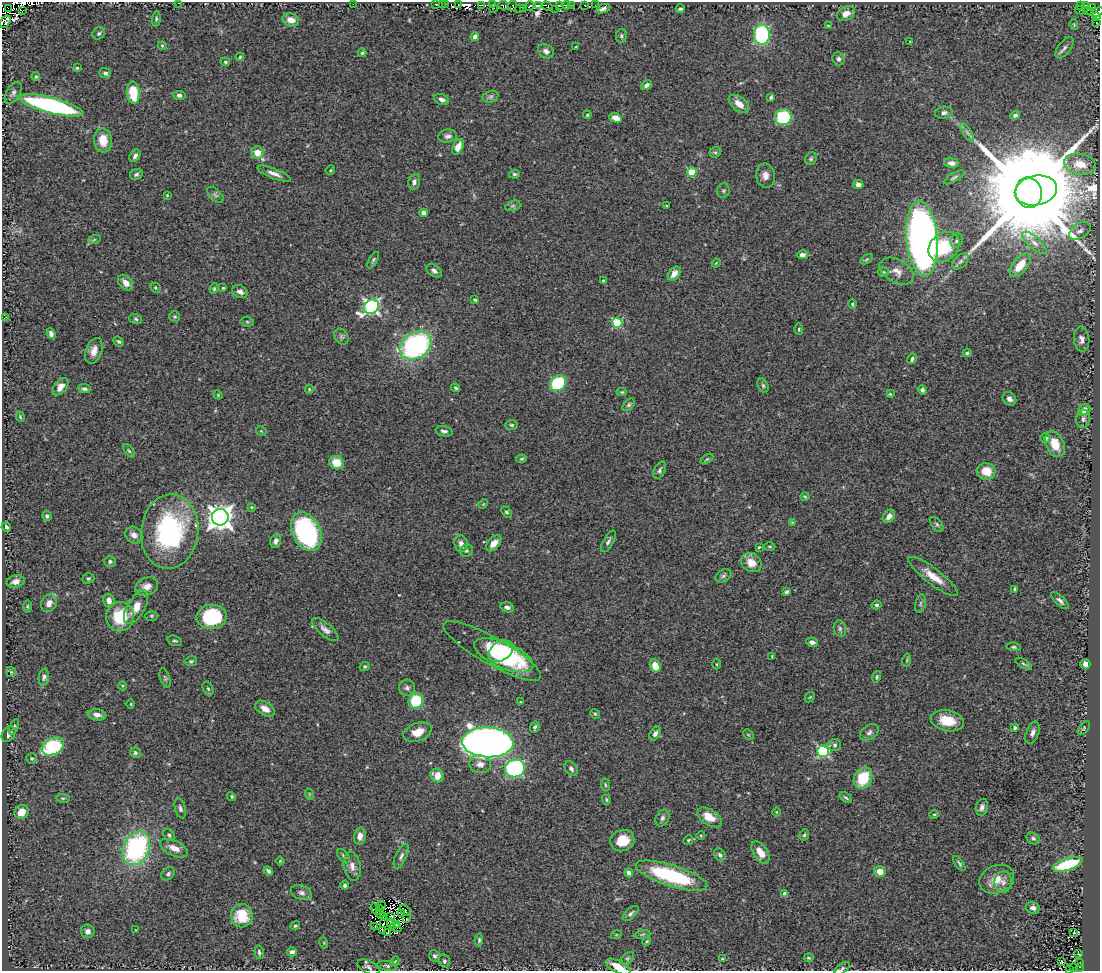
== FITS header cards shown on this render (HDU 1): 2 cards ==
NAXIS1  =                 1098
NAXIS2  =                  969

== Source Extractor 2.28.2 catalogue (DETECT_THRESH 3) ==
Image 1098 x 969 px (HDU 1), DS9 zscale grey, 1 PNG px = 1 image px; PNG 1102 x 973 px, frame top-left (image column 1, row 969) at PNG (2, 2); each listed source drawn as its Kron ellipse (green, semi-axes under 4 px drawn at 4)
Background 0.632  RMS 0.04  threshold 0.119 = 3 sigma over >= 5 px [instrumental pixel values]
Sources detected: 352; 11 with non-positive FLUX_AUTO (blend fragments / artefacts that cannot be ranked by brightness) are neither listed nor drawn; the other 341 listed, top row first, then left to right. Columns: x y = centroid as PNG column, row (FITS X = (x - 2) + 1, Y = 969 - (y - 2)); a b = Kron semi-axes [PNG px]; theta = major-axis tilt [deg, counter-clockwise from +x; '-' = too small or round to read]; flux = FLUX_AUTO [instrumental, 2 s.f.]
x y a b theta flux
178 3 2 2 - 24
353 4 2 2 - 60
436 4 3 2 - 2.1
442 4 2 2 - 5.2
446 4 2 2 - 2.2
458 4 2 2 - 20
481 5 4 2 - 160
492 5 2 2 - 4.8
503 5 5 3 - 100
539 5 4 3 - 68
559 5 3 3 - 160
566 5 4 3 - 32
572 5 3 2 - 7
585 5 3 3 - 19
595 5 2 2 - 1.9
1081 5 3 2 - 28
512 6 5 2 - 19
529 6 5 2 - 110
547 6 6 3 -33 120
1086 6 4 3 - 66
1093 7 2 2 - 29
8 8 2 2 - 14000
494 8 2 2 - 5.8
523 8 3 2 - 37
519 9 3 2 - 38
556 9 3 2 - 10
603 9 7 3 23 7.2
680 9 4 3 - 4
1080 10 5 3 - 4.6
22 11 3 2 - 510
1087 11 3 2 - 4.4
1091 11 3 2 - 5.4
1097 12 7 4 34 47
846 13 9 6 30 25
1096 17 3 2 - 11
156 19 7 4 84 4.1
291 20 8 6 -19 25
5 22 6 4 59 410
1096 22 4 3 - 28
1074 25 5 3 - 2.6
828 26 3 2 - 2.3
99 33 6 5 - 5.1
762 35 10 8 -89 290
475 36 5 4 - 12
621 36 7 5 79 5.7
910 41 3 2 - 1.9
162 46 4 4 - 3
576 47 3 2 - 2.3
1065 48 12 6 53 9.9
546 51 8 6 -34 12
362 53 4 3 - 3.7
240 57 4 3 - 2.8
838 59 7 6 - 7.9
225 62 5 4 - 3.2
77 68 4 4 - 2.8
105 73 6 5 - 6.6
36 77 4 3 - 3.8
646 85 6 4 36 8.1
13 93 12 6 59 10
133 93 11 6 -84 80
179 95 6 4 -7 7.8
490 97 8 5 19 5.8
771 97 4 3 - 4.4
442 100 8 5 -23 11
739 104 12 7 -38 26
51 105 32 8 -15 540
944 113 9 6 7 10
587 115 4 3 - 3.2
1015 115 5 4 - 6.5
783 117 8 8 - 200
616 118 6 4 -22 22
967 132 10 4 -57 8.1
448 136 9 6 8 8.9
103 140 12 9 -84 42
458 147 8 5 66 28
715 152 6 5 - 4.5
257 153 6 6 - 35
135 156 7 5 54 8.4
811 159 7 5 56 4.6
951 163 7 4 -6 11
1080 164 16 10 -11 57
330 170 5 4 - 3.1
692 172 5 4 - 100
136 174 6 5 - 5.6
274 174 17 5 -22 17
514 174 5 4 - 4.9
765 176 12 9 -82 19
954 177 11 3 30 4.8
414 182 8 6 78 9.9
858 184 5 4 - 12
1036 190 21 14 11 16000
723 191 7 6 - 5.3
1029 193 15 13 -77 95000
167 195 3 3 - 2.3
215 195 10 5 -44 6.4
513 206 8 5 19 6.1
667 206 3 2 - 2.9
423 213 4 4 - 12
1080 231 12 7 34 15
922 238 38 15 -85 2000
94 240 6 4 20 3.7
957 241 7 6 - 6.8
1034 243 15 6 -42 16
944 247 17 13 40 110
802 255 6 4 11 10
867 259 7 4 32 3.9
373 260 9 4 59 4.7
960 261 10 6 45 8.6
716 263 4 3 - 2
1020 265 14 7 51 44
434 271 8 5 -35 9.4
896 271 18 11 -30 30
883 272 5 4 - 4
674 274 8 5 52 18
603 280 3 2 - 2.7
126 283 9 6 -47 22
155 288 5 4 - 3.7
223 288 3 3 - 2.8
214 289 5 3 - 3.8
240 292 8 6 -24 10
475 300 3 3 - 3.2
852 304 4 4 - 3.1
371 307 8 6 29 730
5 317 4 2 - 1.5
175 317 5 5 - 4.1
136 319 6 5 - 4.6
247 322 7 4 -8 3.3
617 323 5 5 - 190
799 329 5 3 - 2.7
51 334 5 4 - 11
341 337 8 6 -52 7.4
1081 339 13 7 -85 14
119 341 6 4 -41 4.9
416 346 17 13 31 550
94 351 13 8 70 22
967 353 4 4 - 4.6
912 359 5 4 - 6.5
558 383 9 7 41 190
763 385 7 5 -64 5.2
61 387 10 6 50 21
456 388 4 3 - 3.9
84 389 6 4 -10 6.5
309 389 5 4 - 3
922 390 5 4 - 6.6
622 392 5 4 - 3.3
890 394 4 4 - 3.1
218 395 4 3 - 2.3
1009 399 7 6 - 11
629 405 7 4 45 4.9
1084 410 6 5 - 22
20 417 5 4 - 3.2
1083 419 9 7 82 8.7
511 425 6 5 - 4.8
261 431 5 3 - 2.5
444 431 8 5 -10 8.8
1046 438 5 4 - 7.2
1055 444 13 9 -65 51
129 451 7 4 -53 4.2
522 459 5 4 - 3.6
707 459 7 3 33 2.9
336 463 7 6 - 50
660 470 9 5 62 7
986 471 9 8 - 47
805 497 4 4 - 2.9
483 504 5 4 - 2.5
252 507 4 3 - 2.6
506 512 6 4 -49 4.5
47 516 5 4 - 6.1
889 516 7 5 51 20
220 517 8 8 - 2600
792 522 4 3 - 2.1
937 524 8 5 -52 5.2
6 527 5 4 - 9.8
170 532 37 28 83 390
306 532 20 13 -64 360
134 535 9 7 -41 15
276 541 7 5 71 10
608 541 12 5 60 7.6
494 543 9 5 48 26
461 544 8 6 -83 15
769 546 6 3 0 2.9
759 547 3 2 - 2.3
466 551 6 5 - 5.3
110 561 6 5 - 5.5
751 563 11 9 -33 33
723 576 8 6 31 6.4
933 576 30 8 -37 44
88 578 6 5 - 4.4
16 582 9 6 13 17
147 587 12 8 22 22
1015 589 4 3 - 4.6
786 592 4 3 - 6
109 601 7 5 -74 16
1060 601 11 4 -45 9.3
49 603 9 7 63 15
920 604 9 5 77 6.2
877 605 5 4 - 4.6
27 606 6 3 -90 3.2
136 607 19 8 60 34
507 607 7 5 -14 9.3
151 616 6 5 - 3.8
120 617 14 14 - 93
212 617 15 12 3 190
325 629 16 6 -40 15
840 629 8 6 -76 7.3
175 641 7 5 -16 4.8
812 642 6 4 -11 10
1014 647 7 4 -6 4.6
492 651 55 13 -29 130
501 651 13 9 33 86
504 655 31 13 -23 280
772 656 3 3 - 2.7
907 660 6 3 72 3
191 661 6 5 - 4.7
717 664 5 3 - 2.4
1024 664 9 3 -30 4.5
1085 664 5 4 - 14
365 666 5 4 - 4.1
655 666 6 5 - 32
11 672 6 4 -46 2.8
44 677 8 5 83 7.2
877 677 6 4 76 4.2
165 678 10 4 -73 4.9
123 686 4 3 - 2.4
407 688 8 8 - 9.9
208 689 7 5 -62 4.7
810 697 6 4 43 2.9
416 701 8 7 - 120
520 702 3 2 - 2.1
131 704 5 3 - 2.1
265 709 11 6 -34 24
595 714 5 4 - 3.5
97 715 9 5 -8 13
947 721 17 10 -12 62
14 727 8 4 66 5.1
535 727 6 4 67 5.2
1015 728 3 3 - 4.7
1084 728 8 4 53 3.7
417 732 14 9 20 39
869 732 10 7 36 9.5
1032 733 12 6 68 11
8 734 8 6 57 9.3
655 734 8 5 59 10
748 735 6 3 -45 2.8
488 742 26 15 -3 2600
835 745 6 6 - 6.6
53 746 12 8 27 260
823 751 5 5 - 360
135 753 5 5 - 5.2
32 758 5 5 - 4.3
480 764 11 9 -10 19
515 768 10 9 - 450
571 769 8 5 -57 8.1
437 776 7 6 - 30
863 778 11 8 60 100
605 785 6 3 -81 3.1
309 794 6 3 -71 3.2
232 797 5 4 - 4.5
63 798 7 3 -7 3.7
846 798 7 3 -38 3.9
606 800 5 3 - 3.4
982 807 8 6 74 11
180 808 10 5 -74 7.5
22 812 7 6 - 31
776 812 5 3 - 2.2
934 814 5 3 - 2.8
710 817 14 7 -32 43
662 818 9 6 65 8.3
169 835 6 5 - 5.3
701 835 4 3 - 2.3
804 835 6 4 62 4.3
360 836 8 6 80 16
1033 838 7 5 -31 5.8
622 840 12 10 24 54
688 840 5 4 - 3.7
136 848 18 13 65 430
174 848 15 7 -25 26
760 853 12 7 -57 32
720 855 7 5 -56 5.8
343 856 8 5 -47 5.5
401 856 13 5 65 11
280 861 4 3 - 2.6
959 863 9 3 -55 4.8
1068 864 16 6 18 170
352 866 15 8 -80 20
268 871 5 3 - 6.2
880 872 6 5 - 32
629 873 4 4 - 8.3
168 874 8 5 43 6.9
671 876 37 10 -18 250
997 879 18 13 24 42
1003 882 11 8 88 14
345 885 4 3 - 6.1
301 893 11 7 -21 11
785 894 4 4 - 16
381 906 4 2 - 0.24
380 908 3 2 - 2.5
1033 908 7 5 -20 9.2
375 909 6 2 -57 2.1
405 911 7 3 -40 0.19
380 913 4 2 - 1.6
631 913 9 5 42 7.3
401 914 3 3 - 2.1
242 916 11 11 - 79
383 917 4 2 - 1.9
390 917 3 2 - 5
406 918 3 2 - 4.7
383 924 4 2 - 2.1
391 924 6 2 -70 6.9
397 924 3 2 - 1.3
295 926 5 4 - 3.7
375 926 2 2 - 3
396 927 6 2 -30 0.57
136 930 3 2 - 1.9
382 930 3 3 - 2.2
88 931 7 6 - 11
1074 932 3 3 - 1.1
387 933 4 2 - 2.5
642 934 8 4 9 4.3
616 935 5 3 - 2.4
479 940 6 4 84 4.5
647 941 4 3 - 3
324 943 5 3 - 2.3
259 952 7 4 -78 5.3
292 952 5 4 - 11
1079 954 3 2 - 1.9
435 956 6 5 - 6.3
627 958 7 5 41 5.2
809 958 4 3 - 3.4
722 959 4 3 - 2.6
395 961 5 3 - 2.3
444 961 7 5 -64 7.1
1061 961 3 2 - 2.3
1080 962 3 2 - 4.2
387 966 10 4 -12 5.9
368 967 12 6 -25 9.1
618 967 13 6 -26 35
1074 967 2 2 - 1.5
1080 967 2 2 - 1.4
842 968 9 4 37 5.3
1070 969 3 2 - 16
At the frame edge (FLAGS 8, measured only in part): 5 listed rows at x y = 178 3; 1097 12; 618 967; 842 968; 1070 969
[11 non-positive-flux detections neither listed nor drawn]